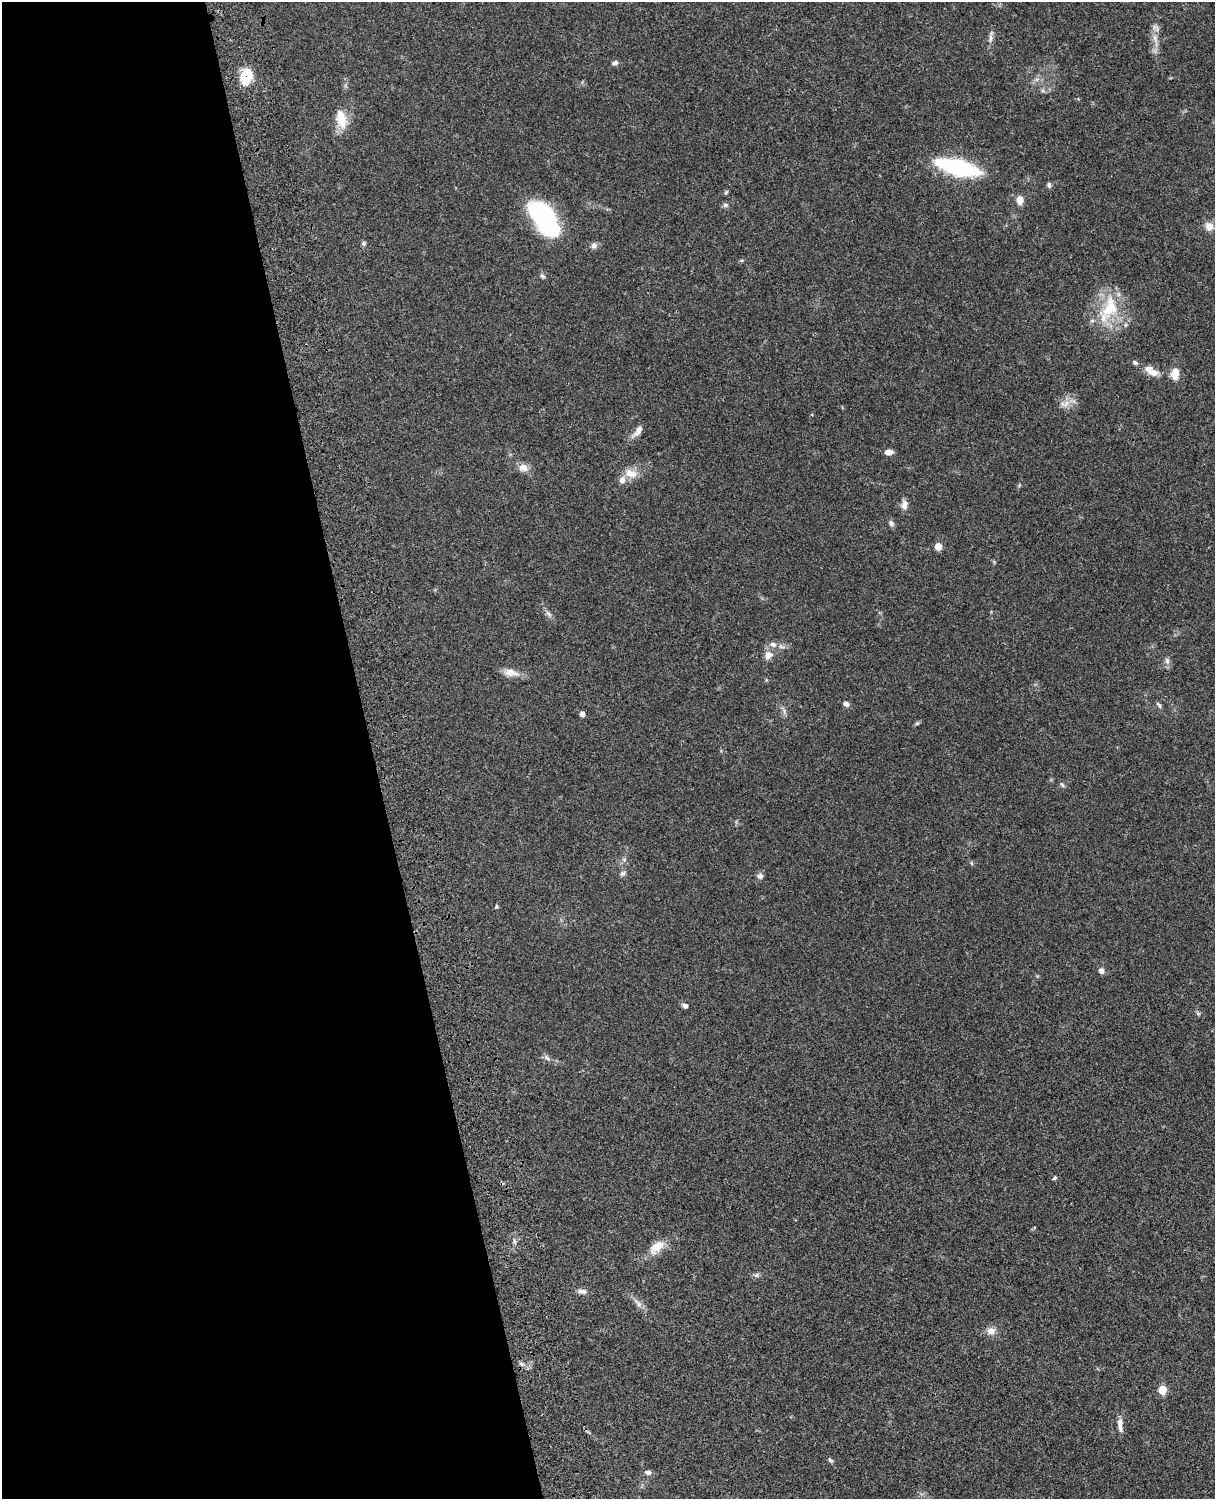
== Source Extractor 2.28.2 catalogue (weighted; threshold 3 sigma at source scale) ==
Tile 5 of 4 x 3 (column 1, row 2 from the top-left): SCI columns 121-1333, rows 1772-3268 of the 5090 x 4927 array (HDU 1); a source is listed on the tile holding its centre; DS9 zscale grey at full resolution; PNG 1217 x 1501 px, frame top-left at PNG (2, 2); no overlay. Shown black and unused: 31% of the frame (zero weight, under 3 of 4 exposures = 6% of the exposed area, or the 3 px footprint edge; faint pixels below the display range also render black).
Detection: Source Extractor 2.28.2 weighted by HDU 2 'WHT'; one run over the whole footprint, this tile lists its part. Background 0.0822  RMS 0.006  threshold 0.0272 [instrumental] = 3 sigma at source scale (4.5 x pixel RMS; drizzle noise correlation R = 1.50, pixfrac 1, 0.05/0.05 arcsec/px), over >= 5 px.
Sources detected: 64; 2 inside a brighter object's white glare — not listed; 4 inside a brighter listed object's ellipse — not listed separately; the other 58 listed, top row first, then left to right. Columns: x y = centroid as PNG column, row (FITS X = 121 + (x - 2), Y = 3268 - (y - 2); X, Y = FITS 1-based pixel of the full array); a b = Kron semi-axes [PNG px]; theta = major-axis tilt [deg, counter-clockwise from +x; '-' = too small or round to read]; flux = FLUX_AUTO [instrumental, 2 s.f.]
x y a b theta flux
990 38 13 4 87 2.2
1155 38 14 6 -77 4.4
615 63 7 6 - 1.9
247 75 16 13 63 15
341 119 24 12 -78 11
957 167 33 11 -14 83
1049 185 7 5 -84 1.4
726 192 7 4 46 0.82
1020 200 7 6 - 6.5
726 205 7 5 -20 1.4
542 213 32 20 -30 55
1209 226 11 10 - 4.8
364 243 6 5 - 1.2
594 245 8 7 - 2.2
742 260 6 3 18 0.74
542 276 7 6 - 1.5
1110 308 32 20 69 28
1135 363 7 5 -32 1.3
1153 373 16 9 -10 5.3
1175 374 12 8 86 7.6
1065 404 16 8 18 4.6
638 431 18 7 54 4
889 452 8 5 4 4.2
523 468 11 9 -6 4.8
631 473 18 11 -18 6.8
904 505 11 8 76 3.6
891 523 8 6 -70 1.7
938 546 5 5 - 13
548 614 12 5 -45 1.9
773 644 10 7 -12 3
768 655 11 9 45 4.3
1167 661 9 7 87 2.2
511 673 21 9 -7 5.9
846 704 7 6 - 2
1159 705 10 4 -54 1.2
582 714 4 4 - 3.5
917 723 6 5 - 0.86
1062 784 8 5 -49 1.2
624 859 6 5 - 1.2
971 863 5 5 - 0.83
622 873 7 6 - 1.7
760 876 8 7 - 2
496 907 5 4 - 0.8
1101 970 6 6 - 2.6
685 1006 6 5 - 1.9
1198 1014 6 4 -2 0.93
547 1058 11 6 -41 2
1055 1178 6 4 40 0.86
657 1247 22 12 40 9.1
756 1275 8 6 21 1.4
582 1291 11 6 -9 2.9
638 1303 19 6 -50 3.6
991 1331 10 8 1 4.3
521 1364 8 5 -28 1.8
1162 1390 5 5 - 19
1120 1423 13 7 85 3.2
830 1460 9 4 -46 1.2
648 1472 10 6 -6 2
Overlapping masked pixels (flux is a lower limit): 1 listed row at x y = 247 75